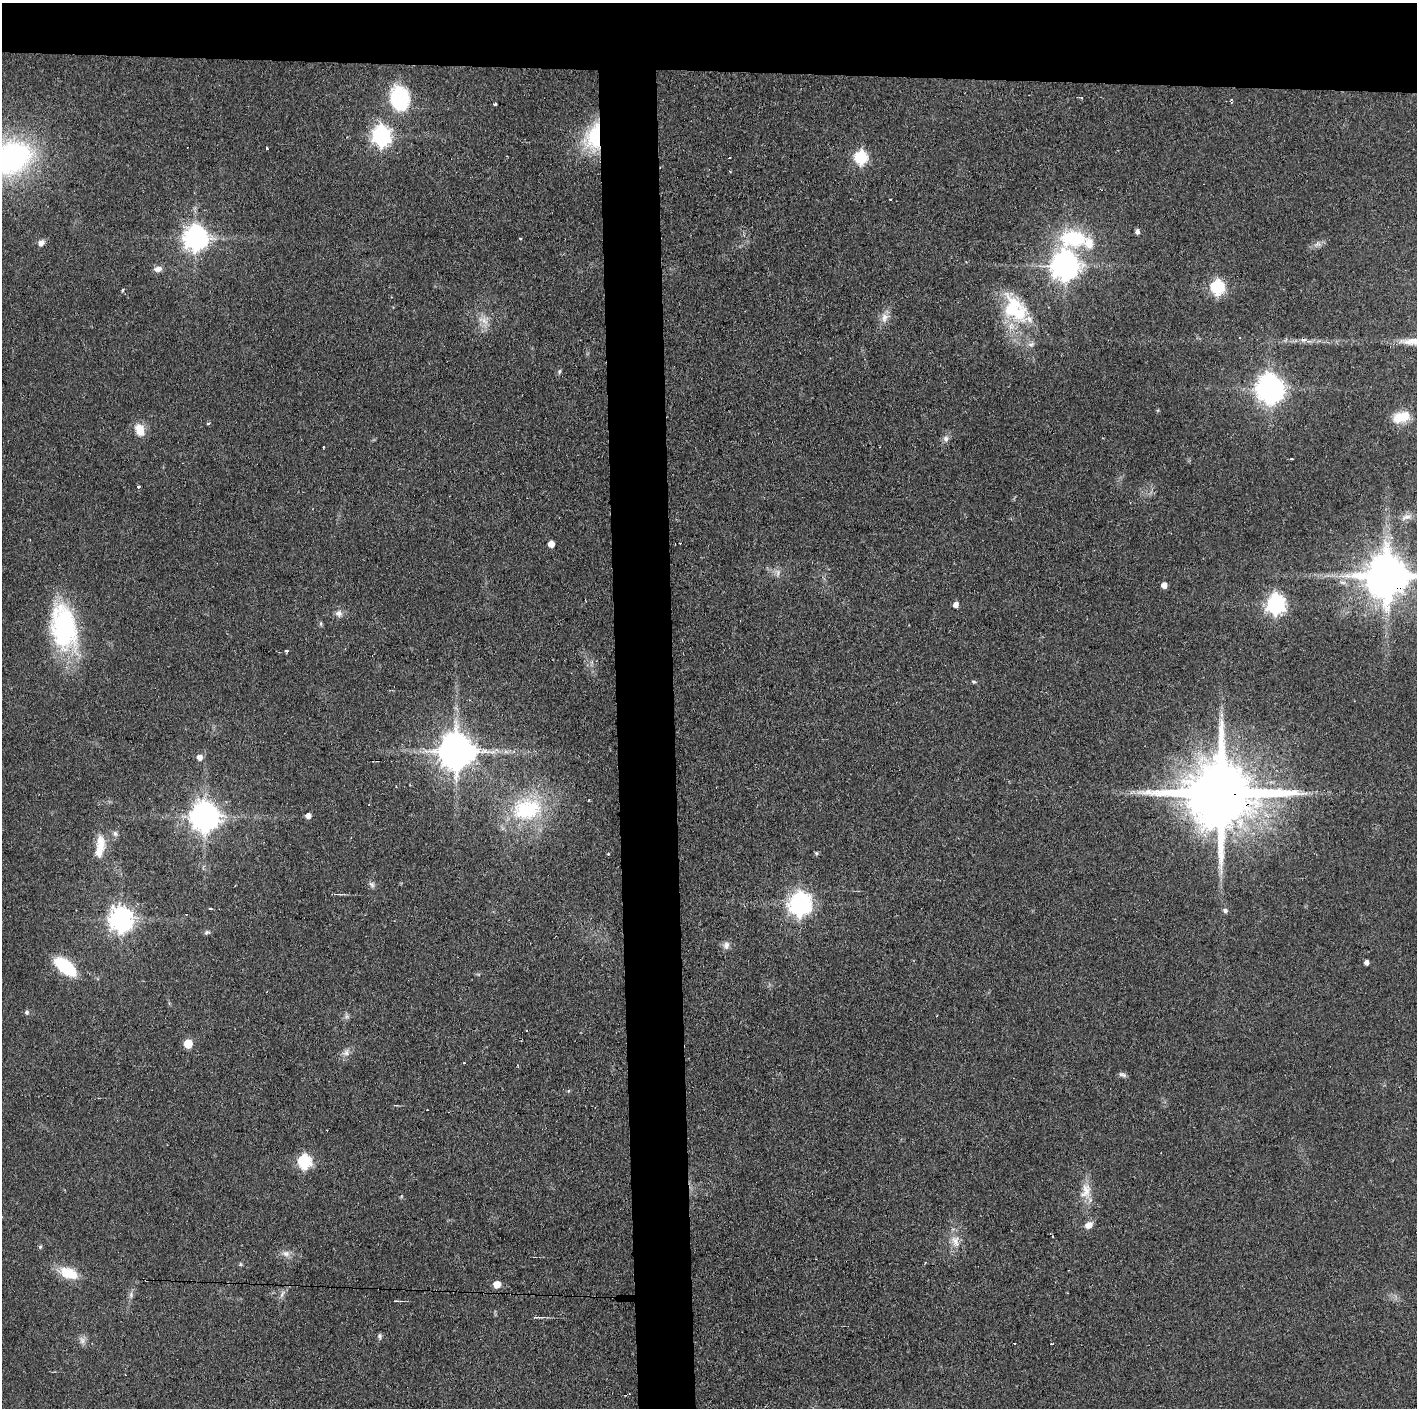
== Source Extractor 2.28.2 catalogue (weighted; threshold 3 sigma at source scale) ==
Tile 2 of 3 x 3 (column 2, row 1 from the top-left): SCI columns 1418-2832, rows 2812-4217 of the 4251 x 4217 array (HDU 1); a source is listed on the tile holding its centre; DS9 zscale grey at full resolution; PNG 1419 x 1410 px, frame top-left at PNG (2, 3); no overlay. Shown black and unused: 9% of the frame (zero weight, under 2 of 3 exposures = <1% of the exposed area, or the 3 px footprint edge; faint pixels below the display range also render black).
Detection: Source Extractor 2.28.2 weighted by HDU 2 'WHT'; one run over the whole footprint, this tile lists its part. Background 0.0909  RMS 0.0064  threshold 0.0287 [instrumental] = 3 sigma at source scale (4.5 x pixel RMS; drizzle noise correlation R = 1.50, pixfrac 1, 0.05/0.05 arcsec/px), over >= 5 px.
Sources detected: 92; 1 too faint to see at this stretch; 6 cosmic-ray / hot-pixel residue — not listed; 2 inside a brighter listed object's ellipse — not listed separately; the other 83 listed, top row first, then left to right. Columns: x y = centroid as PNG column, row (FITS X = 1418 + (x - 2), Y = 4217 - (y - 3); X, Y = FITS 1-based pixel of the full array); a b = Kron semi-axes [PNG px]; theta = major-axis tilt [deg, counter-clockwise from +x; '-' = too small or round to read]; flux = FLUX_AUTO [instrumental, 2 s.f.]
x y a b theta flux
1082 97 3 3 - 1.4
400 98 25 18 -79 48
495 104 3 3 - 4.7
381 136 8 7 - 300
594 137 34 19 80 40
267 149 3 3 - 1.5
9 158 47 31 18 150
861 158 7 6 - 87
730 171 3 3 - 0.62
890 199 3 2 - 0.89
1137 232 5 4 - 2.6
195 238 9 8 - 600
521 238 4 2 - 0.67
1075 239 34 16 -11 56
41 243 8 6 34 3.1
1065 266 9 9 - 820
158 269 10 7 9 3.1
1217 287 7 6 - 110
123 290 4 3 - 1.1
1015 309 43 27 -51 44
884 317 14 9 76 5
1239 338 3 2 - 1
559 371 6 4 82 0.97
1270 389 11 8 -55 820
1401 417 22 12 15 12
208 423 4 4 - 0.82
139 430 15 11 -71 8.9
946 439 9 7 -82 2.4
323 447 3 2 - 0.61
1292 459 3 3 - 1.6
138 486 3 3 - 5.7
1406 517 14 7 12 4.1
551 544 5 5 - 6.4
777 573 11 4 85 2.1
1387 576 14 12 4 3100
1164 585 5 5 - 4.4
1275 604 8 7 - 290
956 605 5 5 - 3.5
339 613 9 9 - 3.2
64 627 54 29 -79 88
286 651 3 3 - 2.9
974 682 7 3 -19 0.77
456 751 10 10 - 1700
199 757 6 6 - 3.6
1222 793 22 18 -1 7900
589 800 4 2 - 0.45
527 809 44 32 17 56
308 816 5 5 - 3.5
205 817 9 9 - 950
115 833 6 6 - 1.6
101 844 24 11 89 11
816 853 5 4 - 1.1
608 854 4 3 - 0.58
372 884 10 6 -45 1.9
338 894 15 2 -1 1.3
800 904 9 8 - 450
210 909 3 3 - 2.4
1225 911 6 6 - 1.8
121 919 8 8 - 550
207 932 8 5 21 1.4
726 945 11 8 71 3.1
1366 963 4 4 - 2.7
65 966 21 10 -38 42
26 1012 6 6 - 1.4
347 1016 7 4 -45 1.4
188 1044 6 5 - 20
346 1052 10 8 68 3.3
464 1063 3 2 - 0.69
1123 1075 10 5 -18 1.8
304 1161 7 6 - 96
1086 1191 24 14 77 10
1089 1225 10 8 31 4.4
955 1241 16 11 -69 7
40 1247 6 4 74 1
286 1253 11 9 -15 3.5
68 1273 24 13 -21 15
497 1284 5 5 - 8.6
131 1294 9 3 -85 1.5
282 1294 13 4 55 2.3
396 1301 7 3 -11 0.69
537 1317 16 4 -2 2.1
380 1336 7 5 84 1.3
82 1341 9 7 -74 2.7
Overlapping masked pixels (flux is a lower limit): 3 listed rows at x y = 594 137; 1387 576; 1222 793
Isophote crosses this tile's border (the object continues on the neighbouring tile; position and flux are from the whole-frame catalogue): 2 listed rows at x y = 9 158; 1387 576